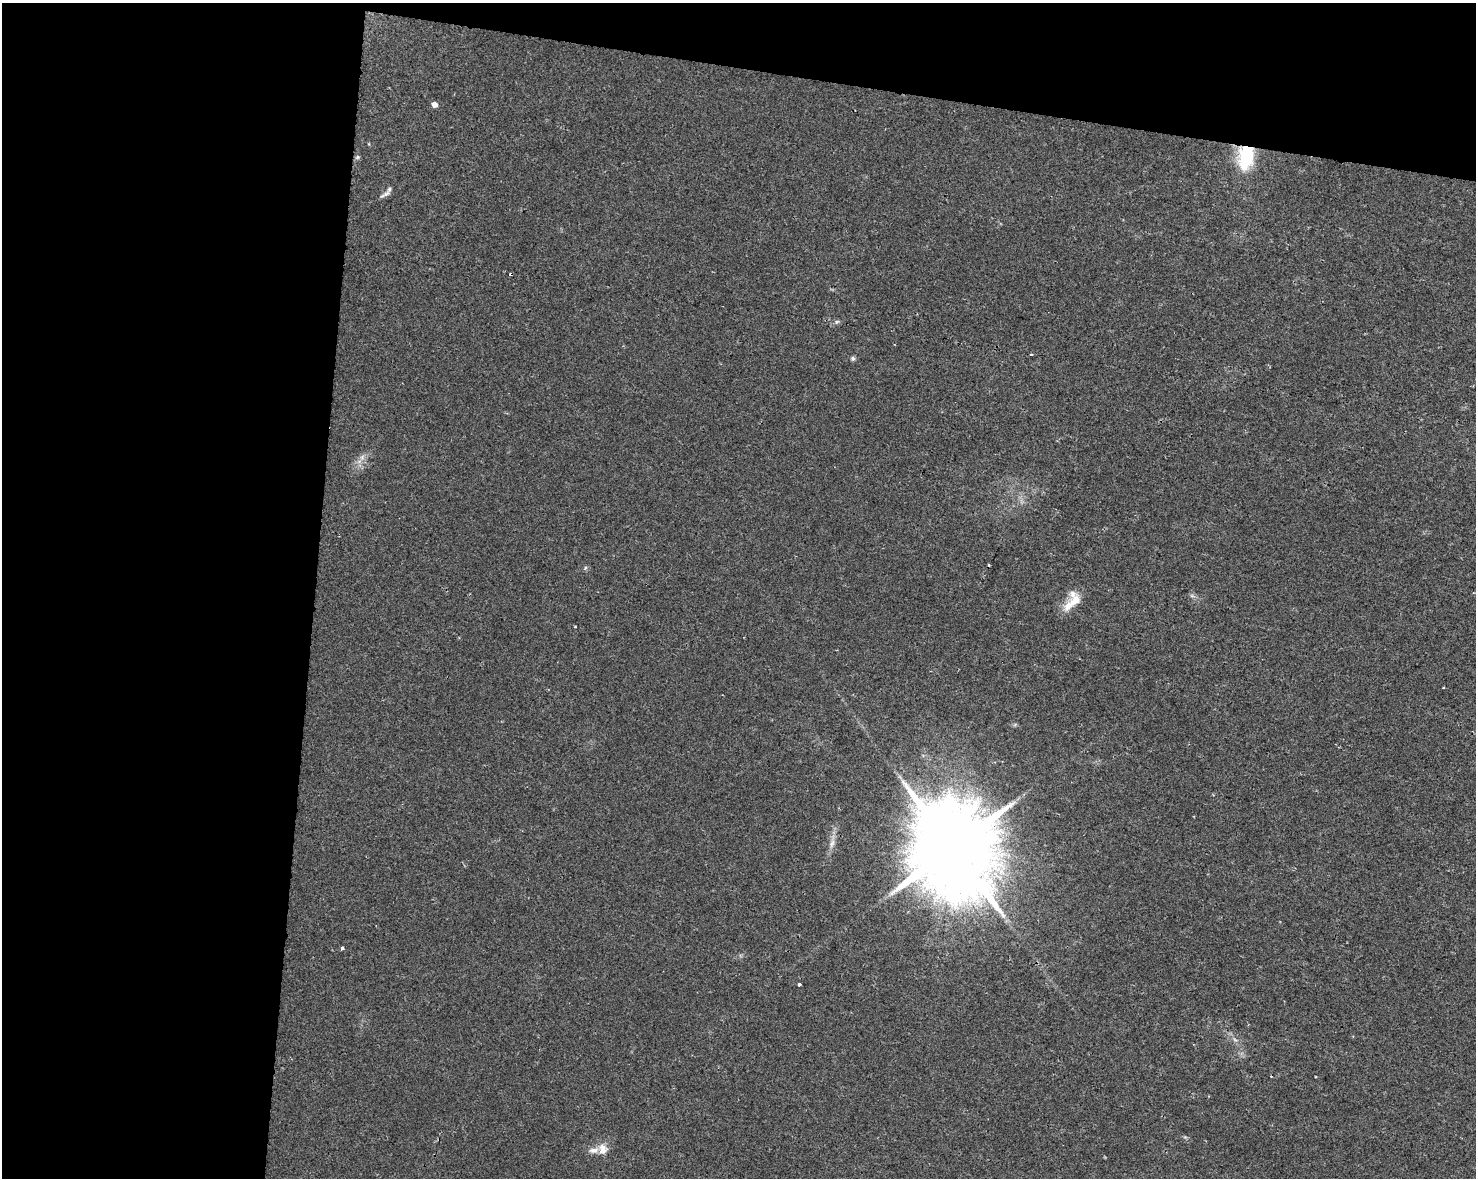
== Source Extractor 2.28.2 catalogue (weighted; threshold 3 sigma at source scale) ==
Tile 1 of 3 x 4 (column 1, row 1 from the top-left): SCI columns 228-1701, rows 3538-4713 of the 4934 x 4714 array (HDU 1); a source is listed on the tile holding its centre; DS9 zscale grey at full resolution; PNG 1478 x 1180 px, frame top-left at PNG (2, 3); no overlay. Shown black and unused: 27% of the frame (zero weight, under 2 of 3 exposures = <1% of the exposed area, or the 3 px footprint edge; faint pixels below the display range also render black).
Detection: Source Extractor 2.28.2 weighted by HDU 2 'WHT'; one run over the whole footprint, this tile lists its part. Background 0.0196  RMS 0.0049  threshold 0.0222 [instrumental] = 3 sigma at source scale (4.5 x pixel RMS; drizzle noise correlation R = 1.50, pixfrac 1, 0.0396/0.0396 arcsec/px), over >= 5 px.
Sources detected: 21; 3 cosmic-ray / hot-pixel residue — not listed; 4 inside a brighter listed object's ellipse — not listed separately; the other 14 listed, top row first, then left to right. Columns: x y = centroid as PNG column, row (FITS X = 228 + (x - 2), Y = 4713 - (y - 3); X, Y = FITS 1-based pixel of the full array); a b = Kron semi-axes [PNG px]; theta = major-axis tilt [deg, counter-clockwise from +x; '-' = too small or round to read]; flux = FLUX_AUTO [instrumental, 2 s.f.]
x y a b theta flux
434 104 5 5 - 3.3
1246 156 26 21 -79 23
357 157 6 5 - 0.86
386 193 12 7 33 2.1
1031 355 3 3 - 1.8
853 358 6 6 - 1
362 457 9 6 70 2.2
585 568 6 4 72 0.7
1075 600 22 13 38 7.5
832 843 15 6 76 3.4
952 848 24 21 -46 10000
342 948 3 3 - 2.5
799 984 4 3 - 0.81
603 1149 16 12 88 5.1
Overlapping masked pixels (flux is a lower limit): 1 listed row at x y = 1246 156